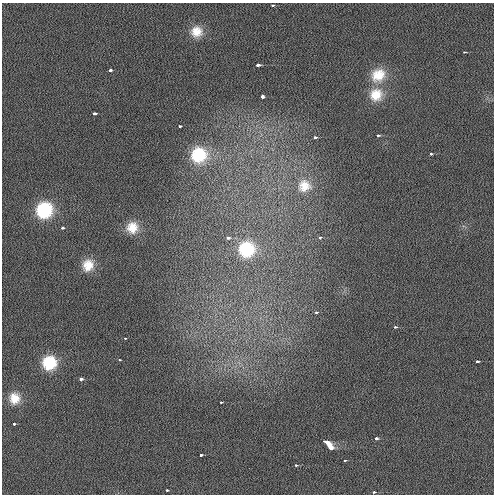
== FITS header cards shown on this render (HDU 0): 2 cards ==
NAXIS1  =                  492 / Axis length
NAXIS2  =                  492 / Axis length

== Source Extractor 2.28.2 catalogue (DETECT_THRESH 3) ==
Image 492 x 492 px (HDU 0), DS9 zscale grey, 1 PNG px = 1 image px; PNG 496 x 496 px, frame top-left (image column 1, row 492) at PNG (2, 3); no overlay
Background 1.51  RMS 3.3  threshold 10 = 3 sigma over >= 5 px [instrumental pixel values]
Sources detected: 40; all 40 listed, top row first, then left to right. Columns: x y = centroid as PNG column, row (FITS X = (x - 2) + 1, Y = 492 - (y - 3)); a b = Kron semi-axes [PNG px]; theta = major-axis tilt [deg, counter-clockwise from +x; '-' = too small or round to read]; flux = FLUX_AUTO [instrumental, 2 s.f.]
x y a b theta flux
272 5 3 2 - 620
196 32 16 16 - 3800
464 52 3 2 - 530
257 65 4 3 - 2300
110 70 4 3 - 720
378 75 21 18 37 5700
376 95 18 17 - 5000
262 97 3 3 - 1200
95 113 4 3 - 1400
179 126 3 3 - 530
377 135 3 3 - 920
315 137 3 3 - 1400
431 154 3 3 - 390
199 155 19 18 - 10000
304 186 19 18 - 4700
44 210 16 15 - 13000
132 227 15 14 - 3500
62 228 3 3 - 780
320 237 3 3 - 420
228 238 4 3 - 870
247 249 17 17 - 10000
88 265 15 13 63 3300
316 312 3 2 - 520
395 327 3 2 - 470
125 338 3 2 - 330
119 360 3 2 - 330
477 361 4 3 - 850
49 363 14 14 - 7700
81 379 3 3 - 1700
15 398 14 13 - 3000
221 402 3 2 - 530
14 424 3 3 - 600
376 439 3 3 - 880
327 443 9 3 -37 6800
330 448 4 3 - 3400
201 455 3 3 - 920
344 460 3 2 - 950
296 465 3 2 - 640
167 490 3 3 - 510
374 492 3 2 - 740